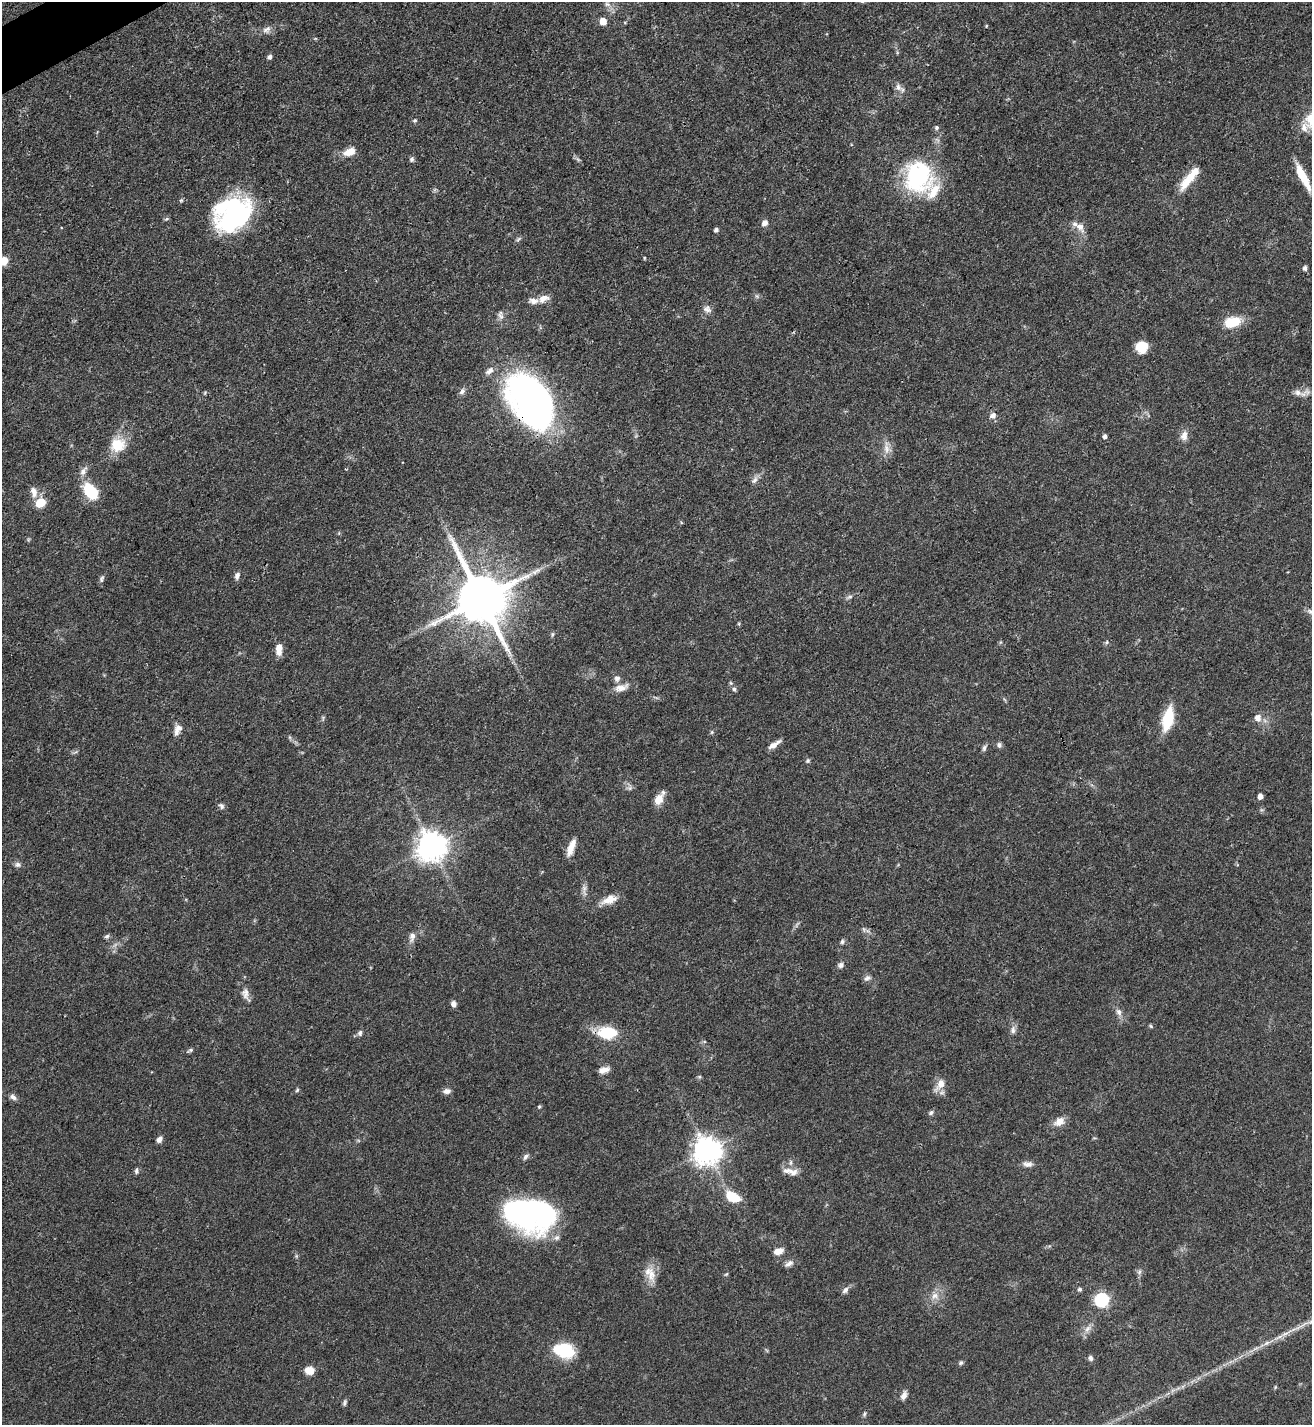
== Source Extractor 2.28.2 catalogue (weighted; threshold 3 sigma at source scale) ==
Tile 11 of 4 x 4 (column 3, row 3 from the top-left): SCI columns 2779-4088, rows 1428-2850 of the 5689 x 5699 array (HDU 1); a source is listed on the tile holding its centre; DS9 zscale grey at full resolution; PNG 1314 x 1427 px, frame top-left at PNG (2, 2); no overlay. Shown black and unused: <1% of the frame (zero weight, under 3 of 4 exposures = <1% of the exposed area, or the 3 px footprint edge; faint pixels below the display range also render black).
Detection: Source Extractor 2.28.2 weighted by HDU 2 'WHT'; one run over the whole footprint, this tile lists its part. Background 0.0601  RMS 0.0038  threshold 0.0171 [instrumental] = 3 sigma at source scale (4.5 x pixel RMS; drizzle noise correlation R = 1.50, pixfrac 1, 0.05/0.05 arcsec/px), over >= 5 px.
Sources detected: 133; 4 inside a brighter object's white glare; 1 long thin detection or spike segment (spike, bleed or trail) — not listed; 9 inside a brighter listed object's ellipse — not listed separately; the other 119 listed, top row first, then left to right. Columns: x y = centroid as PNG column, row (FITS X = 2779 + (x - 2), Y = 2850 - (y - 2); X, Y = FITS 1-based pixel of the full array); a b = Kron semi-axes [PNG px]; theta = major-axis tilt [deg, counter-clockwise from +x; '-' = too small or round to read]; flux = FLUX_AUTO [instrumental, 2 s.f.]
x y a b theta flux
607 4 9 6 -16 1.5
603 21 5 5 - 5.3
986 26 4 3 - 0.36
267 29 12 8 31 2.1
270 57 5 5 - 1.2
898 87 11 8 -51 2
415 120 6 5 - 0.64
1304 127 13 9 -74 2.7
936 128 5 5 - 0.84
351 151 11 9 55 3.4
412 159 6 5 - 0.99
918 177 30 25 -89 48
1303 177 28 7 -63 10
1189 178 35 10 51 9.3
235 212 38 30 7 59
765 223 8 7 - 1.8
1080 227 18 10 -56 3.2
716 230 4 4 - 1.2
518 239 9 4 36 0.73
644 258 5 3 - 0.33
3 261 5 5 - 12
1305 268 5 4 - 1.4
757 296 6 4 -71 0.65
543 298 14 8 19 3.2
707 309 12 9 -36 2
501 316 10 7 -59 1.6
1232 322 19 12 15 9.6
1141 347 12 11 - 7.3
489 371 13 7 39 2.1
462 391 9 6 54 1.4
1298 392 32 7 7 3.3
530 400 54 34 -56 140
993 416 8 7 - 2
1105 436 4 4 - 1.3
1184 436 13 9 75 2.7
118 445 21 18 21 9
886 448 20 7 -87 3.1
83 471 14 8 56 2.2
754 480 12 6 57 1.7
91 491 17 10 -54 16
34 492 15 8 -74 2.8
40 503 11 9 34 6.3
237 576 10 6 75 1.4
102 579 10 5 66 1
849 597 9 5 25 0.99
481 599 15 14 - 2400
1311 611 12 7 -25 1.5
739 624 5 4 - 0.42
552 634 7 4 82 0.64
1106 642 6 4 60 0.62
279 649 13 7 89 4.1
617 678 9 8 - 1.6
621 688 21 9 17 3.5
734 689 7 6 - 0.85
1258 718 8 7 - 2.9
1168 719 24 10 78 15
176 731 11 8 -85 2
712 732 6 4 89 0.5
774 744 16 5 35 2.6
999 745 8 6 -67 1
984 748 9 5 63 1
75 752 8 3 31 0.58
808 761 6 5 - 0.71
630 788 7 6 - 1
1260 796 5 4 - 2.5
659 799 15 10 62 4.1
221 806 8 6 -51 1.1
432 846 9 9 - 580
571 847 19 6 71 4.5
17 864 7 7 - 1.2
609 899 22 10 21 4.6
107 936 7 5 14 0.84
412 937 14 7 75 2.2
842 942 7 5 61 0.86
840 965 8 8 - 1.3
867 978 10 7 24 1.4
245 994 19 9 -73 2.9
453 1004 7 6 - 1.6
1119 1012 10 7 -66 1.8
1151 1026 6 5 - 0.48
1013 1030 11 7 85 1.6
360 1033 7 6 - 1.2
608 1033 23 14 -1 13
190 1050 9 4 30 0.79
604 1070 13 7 12 2.8
940 1085 20 9 54 3.9
297 1090 6 4 46 0.52
447 1091 9 6 8 1.8
13 1097 9 6 -36 1.5
539 1106 5 4 - 0.48
931 1113 7 5 54 0.85
1059 1122 15 10 30 3.5
159 1139 7 5 47 1.8
707 1150 9 9 - 470
526 1157 9 5 51 1.1
1028 1164 13 7 -3 1.9
137 1171 7 5 79 0.99
792 1172 16 12 -16 3.4
732 1197 15 10 -28 10
531 1214 49 36 2 77
778 1251 10 6 19 3.3
789 1264 12 6 32 1.7
1139 1272 6 6 - 0.97
652 1274 24 11 89 5.3
726 1274 7 4 44 0.5
1080 1289 5 4 - 0.99
845 1290 10 7 47 1.4
935 1296 12 10 -28 3.2
1102 1300 7 6 - 56
1311 1321 15 5 42 2
1088 1329 13 7 50 2.3
1285 1334 22 5 30 3.5
566 1351 17 15 -46 16
1090 1358 7 6 - 1.1
961 1363 6 5 - 0.78
309 1370 9 7 -10 4.9
904 1396 10 6 67 2
345 1403 9 5 74 0.84
864 1414 8 5 60 0.72
Overlapping masked pixels (flux is a lower limit): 4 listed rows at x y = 235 212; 530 400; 481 599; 608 1033
Isophote crosses this tile's border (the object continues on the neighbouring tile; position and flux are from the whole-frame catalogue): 3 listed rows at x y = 3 261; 1311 611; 1311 1321